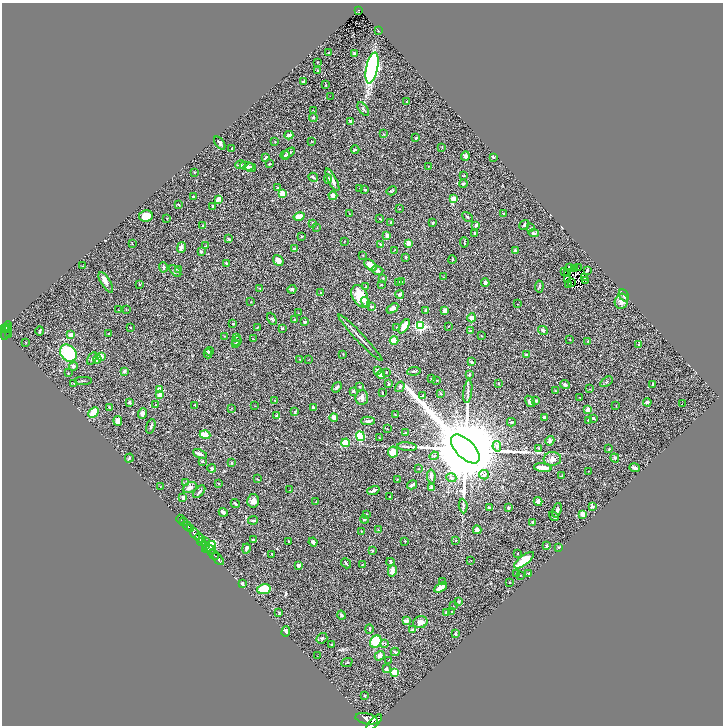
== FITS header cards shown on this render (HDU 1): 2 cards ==
NAXIS1  =                 1441
NAXIS2  =                 1447

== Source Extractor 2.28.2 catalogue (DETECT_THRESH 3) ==
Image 1441 x 1447 px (HDU 1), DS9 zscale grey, zoomed out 1/2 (1 PNG px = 2 x 2 image px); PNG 725 x 728 px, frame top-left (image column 1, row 1446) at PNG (2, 3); each listed source drawn as its Kron ellipse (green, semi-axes under 4 px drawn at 4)
Background 0.684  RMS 0.052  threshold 0.155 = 3 sigma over >= 5 px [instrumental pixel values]
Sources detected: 405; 44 cannot appear on this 1/2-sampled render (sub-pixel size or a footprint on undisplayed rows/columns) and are neither listed nor drawn; the other 361 listed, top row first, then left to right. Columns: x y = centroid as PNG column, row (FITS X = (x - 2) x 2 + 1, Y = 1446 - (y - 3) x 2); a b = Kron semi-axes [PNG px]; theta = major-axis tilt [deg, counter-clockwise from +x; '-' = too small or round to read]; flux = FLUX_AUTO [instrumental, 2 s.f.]
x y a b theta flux
359 11 3 3 - 38
379 31 3 2 - 4.7
329 52 2 1 - 5.2
355 54 3 3 - 13
317 62 2 2 - 7.2
372 68 16 6 78 2700
318 71 3 2 - 22
303 81 4 3 - 11
326 85 3 2 - 5.2
330 96 2 2 - 7.4
406 101 2 2 - 4.3
363 109 8 3 -52 21
313 111 3 2 - 4.4
313 117 4 3 - 11
350 121 3 2 - 31
384 134 4 2 - 6
289 135 4 3 - 31
416 138 2 2 - 23
311 141 2 2 - 3
275 142 4 1 - 3.5
220 143 7 3 -53 24
442 147 3 2 - 5
232 149 3 2 - 6.3
355 149 4 3 - 12
289 153 7 3 34 23
285 155 4 3 - 12
465 156 5 4 - 29
266 157 4 2 - 13
493 157 3 3 - 9.4
269 164 3 2 - 6.8
240 165 5 4 - 20
247 166 7 4 -9 37
428 166 2 2 - 3.2
251 168 5 4 - 19
194 172 2 2 - 17
464 176 3 2 - 5.5
313 177 5 3 - 17
328 179 4 3 - 14
332 180 12 3 -62 54
463 184 4 3 - 15
277 188 3 2 - 11
359 188 2 1 - 4.8
365 190 2 2 - 8.7
392 191 5 2 - 8.4
282 193 4 4 - 85
333 196 4 4 - 55
193 197 2 2 - 29
218 199 3 2 - 120
453 199 2 2 - 240
179 205 3 3 - 6.8
213 206 2 2 - 16
400 209 3 2 - 4.2
503 213 4 2 - 4.5
349 214 3 2 - 4
146 216 7 5 11 120
299 216 6 4 15 80
467 217 6 3 -47 14
167 218 2 2 - 5.9
380 219 3 2 - 12
391 222 3 2 - 8.4
313 223 4 3 - 14
433 223 3 2 - 18
476 225 4 3 - 30
524 225 5 3 - 15
203 226 2 2 - 17
317 227 2 2 - 3.6
531 228 3 2 - 4.6
534 233 5 3 - 15
475 234 3 3 - 12
387 235 4 3 - 32
301 236 3 1 - 3.9
228 239 4 3 - 12
344 242 2 2 - 3.4
464 242 5 2 - 7.6
132 243 3 2 - 3.9
408 243 3 2 - 89
380 244 3 2 - 10
206 246 2 2 - 9.5
181 247 5 3 - 60
294 249 3 2 - 30
394 250 4 1 - 3.9
515 250 3 3 - 20
201 252 3 3 - 15
363 255 2 2 - 4.5
406 257 3 2 - 8.8
278 260 6 4 -50 45
452 260 4 2 - 12
226 263 3 3 - 8.4
371 265 7 4 -36 90
82 266 3 2 - 4.8
163 267 5 3 - 16
569 267 2 1 - 4.7
579 268 2 1 - 12
179 269 3 3 - 14
575 269 2 1 - 2.7
377 270 6 4 -15 24
587 270 3 2 - 19
175 271 7 3 -45 14
565 271 2 1 - 3
568 273 4 1 - 0.59
443 277 3 2 - 4
383 278 3 3 - 10
585 278 2 2 - 19
568 279 3 2 - 2.1
585 281 2 1 - 2.5
106 282 11 4 -57 45
399 282 3 2 - 5.4
402 282 3 3 - 8.5
571 282 2 1 - 2
485 283 4 4 - 21
139 284 3 2 - 3.9
568 284 3 1 - 5
381 285 2 2 - 5.5
539 286 6 3 84 11
366 287 2 2 - 4.6
260 288 3 2 - 7.3
292 289 5 4 - 20
321 293 2 2 - 3
399 294 4 3 - 23
624 295 6 4 -66 17
360 296 12 7 -65 190
621 301 7 6 - 60
251 302 3 3 - 5.5
365 302 5 4 - 28
518 304 2 1 - 3.1
371 307 4 3 - 12
392 308 6 3 34 44
126 309 3 2 - 4.7
119 310 3 2 - 5
426 310 3 3 - 12
445 310 4 3 - 49
298 313 2 2 - 3.8
472 318 4 4 - 64
272 319 6 3 -65 15
294 319 3 2 - 4.3
305 322 3 2 - 11
233 324 3 2 - 12
7 326 5 3 - 190
404 326 8 4 57 130
420 326 3 3 - 1200
448 326 3 2 - 4.9
257 327 4 3 - 7.7
397 327 4 2 - 6.1
4 328 3 2 - 370
6 328 3 2 - 220
130 328 3 2 - 3.8
282 328 3 2 - 12
543 330 5 4 - 17
40 331 4 3 - 16
470 331 3 3 - 15
6 332 8 3 66 150
109 333 2 2 - 5.9
8 334 3 2 - 110
71 335 3 2 - 98
225 336 3 2 - 4.1
481 336 2 2 - 6.2
236 337 2 1 - 2.4
360 338 32 2 -47 73
253 339 2 2 - 4.5
570 339 3 2 - 3.5
394 340 4 3 - 96
237 341 5 3 - 13
588 341 2 2 - 6.1
26 343 2 2 - 5
236 344 4 3 - 13
639 344 2 2 - 19
209 351 4 3 - 17
68 353 9 7 -46 500
208 354 5 3 - 15
343 354 3 2 - 5.7
527 355 4 3 - 16
101 356 3 3 - 60
92 359 7 3 61 21
97 359 4 3 - 110
299 359 2 1 - 3.8
308 360 2 2 - 2.9
472 362 4 3 - 19
73 366 5 4 - 28
377 370 4 3 - 12
124 371 4 3 - 18
414 371 7 3 7 13
386 372 2 1 - 3.9
68 373 3 2 - 4.3
381 375 4 4 - 41
469 375 4 3 - 11
432 379 4 2 - 6.3
437 380 3 2 - 6
83 381 9 2 0 9.4
606 382 7 2 32 9.6
74 383 3 2 - 11
388 384 3 2 - 10
498 384 3 2 - 4.9
565 384 5 4 - 18
653 384 3 3 - 11
337 387 6 2 52 15
360 387 3 2 - 9.4
400 387 5 3 - 15
590 389 3 2 - 3.1
160 390 2 2 - 180
353 391 3 3 - 13
468 391 12 3 83 30
556 391 2 2 - 4.7
382 393 3 2 - 8.9
440 394 2 2 - 8.9
160 395 4 3 - 59
423 396 3 3 - 10
362 397 7 6 - 41
580 397 2 2 - 3.6
275 401 4 2 - 4.1
530 401 6 4 -57 31
536 401 3 3 - 9.9
129 402 3 3 - 12
647 402 4 3 - 25
683 404 2 1 - 35
156 405 2 2 - 5.1
195 405 2 2 - 9.3
255 406 2 2 - 3.4
616 406 2 2 - 3.2
109 407 3 2 - 7
313 407 4 3 - 9
231 408 3 2 - 3.9
588 410 4 3 - 66
295 411 3 3 - 8.8
93 412 6 3 44 230
142 413 5 3 - 36
277 415 4 3 - 12
395 415 3 2 - 8.3
334 417 4 4 - 49
545 418 3 3 - 22
593 418 4 2 - 10
118 421 5 4 - 55
368 421 7 3 2 23
588 421 3 2 - 10
511 422 4 3 - 12
151 426 7 2 75 16
387 429 2 2 - 2.8
405 433 3 2 - 6
205 435 5 3 - 160
360 436 5 4 - 400
379 438 2 1 - 3.7
550 441 5 4 - 26
346 443 4 3 - 220
497 446 5 4 - 31
407 447 10 3 -5 21
539 448 3 2 - 9.9
465 449 18 9 -46 200000
609 449 2 2 - 7
393 452 5 5 - 140
200 454 7 3 -21 23
434 456 5 3 - 11
129 458 4 2 - 10
615 458 4 4 - 14
552 459 9 7 6 47
203 461 3 2 - 5.9
231 463 2 2 - 14
212 468 4 3 - 24
543 468 9 3 -6 89
635 468 5 3 - 20
418 469 2 2 - 3.2
588 471 2 1 - 3.9
484 475 5 4 - 24
431 476 7 3 -82 32
561 476 3 2 - 5.1
451 478 5 3 - 16
257 479 4 2 - 5.9
397 480 3 2 - 3.9
186 483 3 2 - 5.7
219 483 3 2 - 4.2
412 485 5 2 - 40
160 487 2 2 - 3.8
190 487 7 5 26 40
431 488 4 3 - 28
290 490 2 2 - 3.9
373 490 6 2 19 22
199 492 7 2 47 18
390 496 2 2 - 16
183 497 3 2 - 32
253 501 7 6 - 46
538 501 4 4 - 40
316 502 2 2 - 3.4
235 504 5 2 - 11
463 506 7 3 -84 18
592 507 3 3 - 21
489 508 3 3 - 12
508 508 2 2 - 20
557 510 7 4 71 27
223 512 4 2 - 26
366 514 3 2 - 5.5
583 514 4 3 - 79
554 516 5 3 - 19
181 519 4 2 - 130
364 519 4 3 - 12
253 520 5 3 - 25
184 522 3 2 - 160
533 522 3 2 - 33
188 526 5 2 - 760
190 529 2 2 - 400
378 530 3 3 - 6.9
477 530 4 4 - 44
361 532 2 2 - 4.3
195 534 6 3 -53 2000
200 538 5 3 - 620
254 540 4 2 - 15
455 540 3 2 - 6.6
205 541 3 2 - 110
405 541 3 2 - 5.6
202 542 4 2 - 200
289 542 3 2 - 11
313 542 4 3 - 29
205 545 3 2 - 320
546 546 4 3 - 13
209 547 7 3 36 350
559 548 4 3 - 8.1
210 549 5 2 - 270
246 549 5 3 - 22
372 551 3 3 - 7.2
518 553 2 2 - 6.9
213 554 6 2 -45 1100
272 554 3 2 - 7.2
218 559 7 2 -50 730
471 560 2 1 - 3.9
524 560 12 5 38 220
390 562 4 3 - 10
346 563 5 2 - 12
362 564 3 2 - 4.6
299 565 3 3 - 18
392 570 6 3 77 68
516 573 3 2 - 7.4
528 574 3 2 - 10
520 575 3 2 - 5.7
442 582 2 2 - 4.4
510 582 2 2 - 4.4
242 584 3 3 - 21
440 587 7 3 32 81
264 589 7 5 11 320
458 602 4 3 - 11
453 606 2 1 - 2.3
446 612 4 3 - 11
452 612 2 2 - 15
279 613 4 3 - 8.5
341 615 4 2 - 11
406 621 4 3 - 30
420 622 7 6 - 55
369 629 5 2 - 10
413 630 4 3 - 16
286 632 5 4 - 18
455 634 3 3 - 12
322 638 6 4 37 17
376 642 6 5 - 340
385 643 3 2 - 4.5
331 645 3 2 - 7.5
395 652 4 3 - 14
317 656 2 2 - 3.2
380 656 5 4 - 42
389 660 2 2 - 3.1
347 662 6 2 24 7.6
386 669 2 2 - 65
395 672 4 4 - 160
364 696 2 2 - 10
367 719 11 5 -12 3600
374 723 11 4 46 2700
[44 sub-pixel or undisplayed-footprint detections neither listed nor drawn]